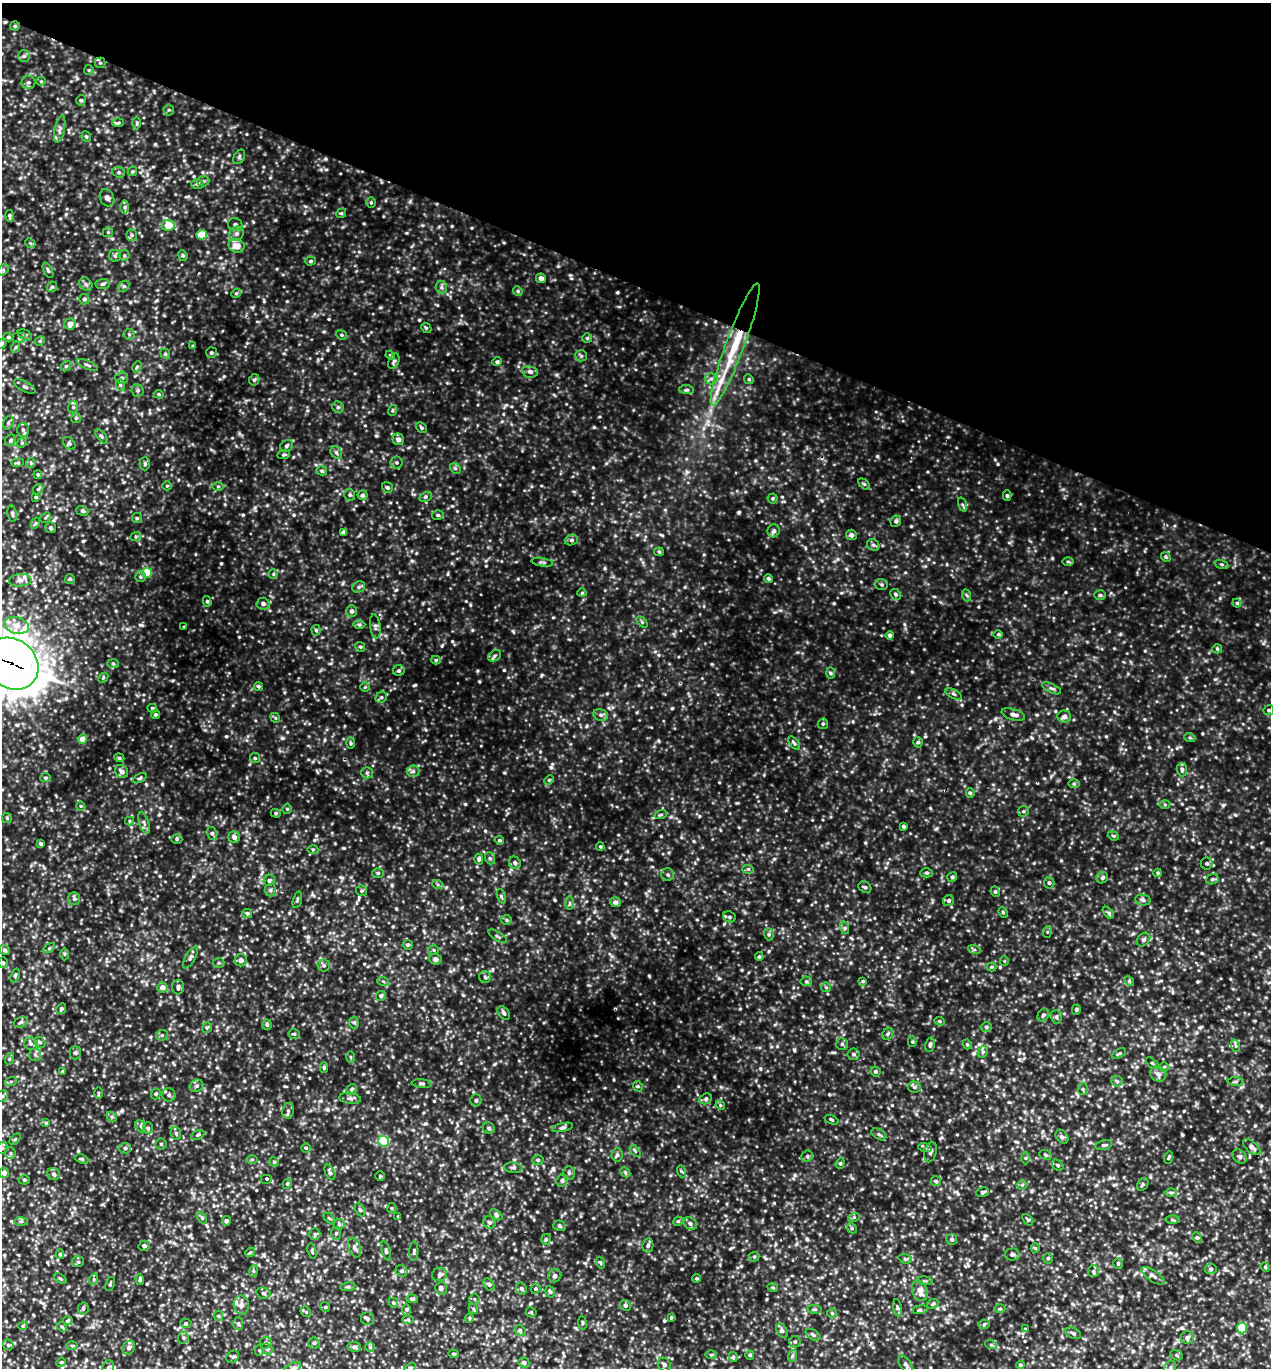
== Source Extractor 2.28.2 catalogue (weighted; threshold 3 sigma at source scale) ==
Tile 2 of 4 x 4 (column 2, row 1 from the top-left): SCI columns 1564-2832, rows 4127-5492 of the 5508 x 5496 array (HDU 1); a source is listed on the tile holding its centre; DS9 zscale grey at full resolution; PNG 1273 x 1370 px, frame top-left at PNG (2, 3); each listed source drawn as its Kron ellipse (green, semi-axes under 4 px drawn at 4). Shown black and unused: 21% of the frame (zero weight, under 3 of 5 exposures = <1% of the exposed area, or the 3 px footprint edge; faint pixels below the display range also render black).
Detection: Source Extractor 2.28.2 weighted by HDU 2 'WHT'; one run over the whole footprint, this tile lists its part. Background 0.201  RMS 0.047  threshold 0.212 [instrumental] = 3 sigma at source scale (4.5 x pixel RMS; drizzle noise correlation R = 1.50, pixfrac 1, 0.05/0.05 arcsec/px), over >= 5 px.
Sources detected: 724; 5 inside a brighter listed object's ellipse — not listed separately; of the other 719, all 500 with FLUX_AUTO >= 5.67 (the completeness limit of this list) listed and drawn (219 fainter detections not listed), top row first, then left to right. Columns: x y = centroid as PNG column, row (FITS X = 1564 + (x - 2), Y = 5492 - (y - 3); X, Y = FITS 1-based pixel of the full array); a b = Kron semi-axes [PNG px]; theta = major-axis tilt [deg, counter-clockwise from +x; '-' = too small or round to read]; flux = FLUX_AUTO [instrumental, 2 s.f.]
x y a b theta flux
15 26 5 5 - 6
24 56 6 6 - 9.9
100 63 5 5 - 6.9
89 70 5 5 - 5.9
41 81 5 4 - 6
28 82 7 6 - 11
81 100 5 4 - 7
169 110 5 5 - 7.7
118 123 6 4 2 7.6
137 123 6 4 -89 6.6
60 129 13 5 77 19
86 137 5 4 - 7.2
239 157 8 5 61 9
132 171 5 4 - 6.1
119 172 6 5 - 9.9
203 181 6 5 - 9.7
198 184 6 5 - 11
107 198 9 7 -63 17
371 203 5 4 - 6.3
125 207 6 4 90 11
341 213 5 4 - 6.4
9 216 5 4 - 8
235 224 7 6 - 18
168 225 6 5 - 73
108 232 5 5 - 6.5
236 234 7 6 - 19
132 235 6 5 - 9.6
202 235 5 5 - 120
30 243 6 4 -44 6.3
237 246 8 6 -15 53
124 255 5 5 - 7.8
183 255 5 4 - 6.5
115 256 6 5 - 9.1
311 261 5 4 - 7.6
3 270 6 5 - 7.5
48 270 8 3 -64 7.1
541 278 5 4 - 21
86 284 7 6 - 11
102 284 7 5 4 9.3
124 286 6 4 43 8.5
52 287 5 5 - 7.6
441 287 6 5 - 11
518 291 5 4 - 6.4
236 293 5 4 - 6.2
84 299 5 5 - 10
70 324 5 5 - 32
426 328 5 4 - 6.2
129 334 6 5 - 7.9
25 335 8 5 -28 8.8
341 335 6 4 -21 7.5
8 337 5 4 - 7.2
19 338 6 5 - 8.7
587 338 5 5 - 6.4
40 341 5 4 - 6
2 343 5 4 - 6.3
735 345 65 9 70 270
193 346 4 4 - 5.9
16 347 6 3 70 5.9
211 353 5 5 - 8.6
165 354 5 4 - 6.6
390 355 5 4 - 5.7
581 356 6 5 - 8.2
394 361 8 5 68 10
497 362 4 4 - 9.1
87 365 11 3 -24 9
66 366 6 4 42 7
137 367 6 4 64 7
530 372 8 5 -10 14
122 378 6 5 - 11
711 379 6 5 - 11
749 379 5 4 - 6.5
254 380 6 5 - 8.1
120 385 6 4 -71 6.6
25 387 12 5 -29 12
138 390 6 6 - 9.5
687 390 7 4 -3 8.6
159 394 5 4 - 5.8
73 407 6 5 - 9.1
338 407 6 5 - 9.6
393 410 5 3 - 6.1
76 418 5 5 - 8.3
8 423 7 5 71 8.4
421 428 6 5 - 7.6
23 430 7 6 - 12
101 436 8 4 -51 8.9
398 439 6 5 - 20
11 440 6 5 - 8.5
22 443 5 4 - 6.4
69 444 7 5 -48 8.8
286 446 7 5 36 9.4
336 452 7 5 -54 9.8
283 455 6 4 8 6.7
18 463 6 3 6 6.3
31 463 5 5 - 6
396 463 6 6 - 8.6
145 464 7 5 90 7.9
455 468 6 4 -44 7.7
322 471 5 4 - 8
38 474 4 3 - 6.2
864 484 7 4 -44 6.7
167 486 5 4 - 6.1
218 486 6 4 0 7.2
387 487 6 5 - 8.6
38 489 6 4 43 7.4
350 495 6 5 - 8.3
363 495 5 5 - 9.7
1007 496 5 4 - 7.7
36 497 3 3 - 5.8
425 497 6 4 28 8.4
773 498 5 5 - 6.3
962 504 7 4 -70 9
82 511 6 4 -19 7.1
12 514 8 4 -80 8.9
438 515 6 4 -4 9.6
46 517 6 3 45 5.8
137 518 5 5 - 6.9
896 521 6 5 - 10
35 523 6 4 60 6.4
50 528 5 5 - 8.4
774 531 6 6 - 12
343 532 4 4 - 16
851 535 5 5 - 15
136 536 5 3 - 6.4
571 540 6 5 - 11
873 545 6 5 - 10
659 552 5 4 - 6.6
1166 557 5 4 - 6.1
542 562 11 3 -9 8.1
1068 562 6 4 -1 5.9
1222 564 7 3 -19 6.2
147 573 5 5 - 110
273 574 5 4 - 6
141 577 5 5 - 10
768 578 4 4 - 8.2
70 579 5 5 - 5.8
20 580 11 6 5 19
881 585 6 5 - 8.8
359 587 7 5 24 10
582 593 4 4 - 5.8
895 594 6 5 - 8.5
966 595 6 4 -69 6.5
1100 595 6 5 - 7.6
207 601 5 4 - 7
1237 603 4 4 - 6.2
263 604 6 6 - 14
352 611 6 5 - 14
642 622 6 4 -46 6.7
16 625 12 8 -13 41
359 625 6 4 -2 6.8
375 626 12 5 -82 13
184 627 3 3 - 6.3
316 630 5 4 - 7.2
998 634 5 3 - 6.9
890 635 4 4 - 15
360 647 5 4 - 6.4
1217 649 5 4 - 5.8
495 656 7 5 34 9.1
436 660 4 4 - 5.7
12 664 28 24 -40 8700
113 664 6 4 -2 6.3
399 671 5 5 - 9.7
830 673 6 4 -88 6.8
103 678 6 4 47 6.1
258 686 4 4 - 6.6
365 687 5 5 - 5.8
1051 688 10 4 -26 11
954 694 8 4 -27 9.1
381 697 6 5 - 9.6
152 708 5 4 - 6.8
1269 710 5 5 - 7.7
1013 714 12 5 -16 19
155 715 4 4 - 7
601 715 7 6 - 14
1064 716 7 6 - 16
275 718 5 4 - 6.2
823 724 5 5 - 7.4
1190 738 5 3 - 5.8
82 739 5 4 - 39
918 742 5 4 - 8.7
351 743 6 4 -90 6.1
794 743 8 4 -53 9.2
119 758 5 4 - 6.6
255 758 5 5 - 7.3
1182 769 7 5 -87 10
413 771 6 6 - 12
122 772 7 6 - 21
367 773 6 5 - 9.3
46 778 5 4 - 7.7
140 778 7 4 28 7.5
549 780 5 4 - 5.8
1074 784 6 4 0 6.2
970 793 4 4 - 6.8
1165 805 5 3 - 6.2
81 806 5 4 - 5.9
287 809 4 4 - 6.1
1023 811 6 5 - 7
276 813 5 4 - 5.8
661 814 6 4 20 5.9
7 818 5 5 - 6
129 821 4 4 - 5.9
144 823 11 4 -70 14
903 826 3 3 - 9.3
212 833 6 5 - 10
1113 836 6 4 -21 6.3
234 837 6 5 - 20
177 839 5 5 - 8.8
499 840 5 4 - 7.3
41 844 4 3 - 8.7
600 847 4 3 - 5.9
313 849 5 3 - 5.7
490 858 6 5 - 8.7
479 859 5 4 - 13
515 863 6 5 - 12
1207 863 6 6 - 11
748 869 6 3 -17 6.8
378 873 5 5 - 8.5
926 873 6 4 1 7.4
1158 873 4 3 - 5.8
668 875 6 6 - 9.4
952 877 5 4 - 9.4
1102 878 6 5 - 9
1212 879 6 5 - 9.8
269 880 6 5 - 11
1049 883 6 5 - 10
438 885 6 4 -19 6.3
865 887 7 5 -32 9.3
270 890 6 5 - 10
361 891 5 5 - 8.9
995 892 5 4 - 7.3
501 896 7 3 -71 7.4
74 899 6 5 - 9.6
297 900 9 3 75 7.6
1143 900 8 5 -11 11
949 901 6 5 - 12
615 902 5 5 - 19
570 903 6 4 90 7.4
1003 912 5 4 - 6.2
247 913 5 4 - 10
1108 913 7 4 -48 8.1
729 917 6 5 - 11
507 920 5 5 - 7.7
845 928 6 4 -73 7.5
1047 932 6 4 72 5.7
769 934 6 5 - 8.8
498 936 10 3 -33 8.4
1144 940 7 6 - 11
408 945 5 4 - 8
49 948 6 4 35 6.6
974 949 6 4 -19 7.7
5 950 5 5 - 9.8
434 950 5 4 - 6.3
64 954 6 4 -89 6.1
190 957 12 5 60 14
759 957 4 4 - 6
435 959 6 5 - 16
241 960 6 6 - 20
1004 961 5 4 - 6
3 963 5 4 - 7.1
218 963 6 5 - 7.6
324 965 6 6 - 11
992 967 5 4 - 6.1
15 975 7 4 72 8.2
485 977 6 5 - 9.4
383 981 6 3 -19 6.1
806 981 6 5 - 9
863 981 4 4 - 6.5
1129 981 5 4 - 6.2
162 987 5 5 - 28
178 987 7 6 - 17
826 987 5 4 - 6.3
381 996 5 5 - 12
61 1009 5 4 - 8.6
1076 1010 5 4 - 6.9
504 1013 7 5 -51 11
1043 1015 7 5 60 11
1056 1017 7 5 -87 10
940 1021 5 4 - 6.2
21 1022 7 5 19 9.8
354 1022 6 5 - 7.8
267 1025 5 5 - 9.4
986 1027 5 5 - 8.1
207 1028 5 5 - 7.3
294 1034 6 4 2 7.3
888 1034 6 5 - 8.3
162 1035 6 5 - 7.8
40 1042 6 4 -40 6.9
912 1042 5 4 - 6.6
30 1044 6 6 - 11
842 1044 6 6 - 8.9
967 1044 5 4 - 5.9
930 1045 7 4 79 9.7
1236 1046 6 4 -70 7.9
983 1052 6 4 61 8.2
75 1053 7 5 89 9.7
1119 1053 8 3 27 6.9
854 1054 6 6 - 10
35 1055 6 5 - 9.9
350 1057 6 4 -88 6.2
9 1059 6 4 71 6.2
1152 1063 8 3 -40 5.8
1164 1067 4 4 - 6
324 1068 5 4 - 7
63 1071 4 3 - 5.7
875 1071 5 4 - 9.6
1158 1074 8 7 - 21
11 1081 6 4 19 5.9
1117 1081 5 5 - 7.7
1235 1082 8 4 1 7.8
422 1084 10 4 -6 9.8
196 1086 7 5 31 11
638 1086 5 4 - 6.2
914 1087 6 5 - 11
351 1089 6 4 52 7.5
1083 1089 5 5 - 7.8
98 1093 6 4 89 6
156 1094 6 4 69 6.5
169 1095 7 6 - 14
2 1096 7 5 43 11
350 1098 11 5 -7 13
706 1099 6 5 - 9.9
476 1100 6 5 - 9.7
720 1105 5 4 - 5.7
288 1111 8 6 83 12
112 1117 6 4 -44 6.3
831 1120 7 4 -20 7.1
46 1123 4 4 - 6.3
141 1126 6 4 -62 9.8
563 1127 11 4 12 10
148 1128 6 5 - 8.3
489 1128 6 5 - 10
176 1133 6 5 - 7.7
879 1134 8 5 -32 11
198 1135 7 4 26 6.8
1062 1137 7 5 -49 14
15 1139 6 4 46 6.3
384 1141 5 5 - 390
161 1144 5 5 - 6.7
1104 1145 8 5 13 9.5
1252 1147 10 5 -40 18
2 1148 6 5 - 8.3
125 1148 6 5 - 12
306 1148 5 5 - 5.8
925 1148 7 4 -17 9.1
635 1151 7 3 -53 6.1
930 1152 10 6 76 13
10 1153 6 5 - 9.3
617 1155 6 5 - 10
1045 1155 6 4 -22 6.9
807 1156 6 5 - 9.1
1240 1157 8 6 -44 13
1025 1158 6 4 90 6.7
1168 1158 6 4 72 6.3
82 1159 7 4 -24 6.7
252 1159 6 4 1 5.9
538 1160 6 5 - 8.6
274 1162 5 4 - 6.8
840 1163 5 4 - 6.7
1058 1165 6 4 -41 8.6
513 1168 9 5 -5 11
681 1171 6 4 -70 6.2
330 1172 8 4 -64 11
625 1172 6 4 -47 6.8
4 1173 5 5 - 23
569 1173 7 5 -88 9.9
54 1174 6 6 - 12
380 1176 5 5 - 5.8
267 1179 6 5 - 7.4
24 1180 5 4 - 7.4
562 1181 6 5 - 11
936 1181 5 5 - 8.2
287 1184 5 4 - 7.2
1143 1184 7 5 56 7.9
1022 1185 5 5 - 6.9
983 1192 7 4 16 9.1
1171 1193 6 4 0 7.4
392 1208 5 4 - 6.6
360 1210 7 4 -62 9.1
496 1215 7 4 -39 9.6
398 1217 4 3 - 5.9
854 1217 5 3 - 5.7
202 1218 6 4 -57 7.6
329 1218 6 4 -44 6.7
1028 1220 6 4 -50 7.4
1172 1220 7 4 -1 6.4
21 1221 6 4 1 9.3
226 1221 5 4 - 11
678 1221 5 4 - 5.9
489 1222 6 6 - 12
690 1223 7 5 -40 14
339 1224 5 5 - 8.3
559 1226 6 5 - 9.7
852 1228 5 4 - 7
336 1233 6 5 - 8.7
315 1234 6 5 - 8.7
1197 1237 5 4 - 7.2
546 1239 5 4 - 6.3
952 1239 5 5 - 11
648 1245 7 5 80 12
144 1246 6 5 - 8.2
354 1247 10 6 -70 17
1035 1248 4 4 - 5.8
312 1251 8 3 -74 6.2
386 1251 10 3 -71 8.9
414 1251 10 4 88 9.1
250 1252 5 4 - 6.4
60 1254 5 4 - 7.5
1012 1254 7 6 - 13
754 1257 5 5 - 6.6
1048 1258 5 4 - 7.8
905 1259 7 4 -16 7.1
78 1262 6 5 - 8.1
600 1263 6 4 -69 6
1118 1263 5 4 - 6.8
1265 1267 5 4 - 6.1
1211 1269 5 5 - 12
253 1271 6 4 72 6
402 1271 6 5 - 11
1093 1271 6 5 - 9.6
440 1274 7 6 - 12
555 1276 7 6 - 11
1153 1276 13 5 -34 18
697 1278 4 4 - 6.6
60 1279 7 4 -33 7
94 1279 6 3 72 6.8
140 1280 5 3 - 8.5
924 1281 8 3 -4 6
110 1284 7 3 71 6.8
489 1284 7 5 -62 10
348 1287 8 4 8 7.6
441 1288 6 6 - 15
773 1288 5 3 - 5.8
521 1289 6 5 - 11
536 1289 5 4 - 7.2
920 1291 11 7 -69 37
550 1292 6 4 -70 7.5
263 1293 7 5 -14 9.7
412 1299 6 4 -1 8.5
474 1299 5 5 - 7
393 1303 5 4 - 7
933 1304 6 4 26 7.6
241 1305 9 7 -80 20
625 1305 5 5 - 9.1
325 1307 5 5 - 5.9
83 1308 6 5 - 11
897 1308 9 4 -81 8.5
473 1309 5 4 - 7
815 1309 7 3 -8 6.6
1000 1309 5 3 - 6.1
407 1310 6 4 90 9
920 1310 8 3 12 8.3
306 1312 6 4 -46 6.4
531 1312 5 5 - 6.5
832 1313 5 4 - 5.9
218 1316 5 4 - 5.7
671 1317 4 3 - 5.9
469 1318 5 4 - 5.7
368 1319 6 6 - 12
408 1320 6 4 -2 7
68 1321 5 4 - 6.3
186 1323 5 4 - 7.2
582 1323 7 3 -83 5.7
238 1324 6 5 - 8.3
984 1324 5 5 - 7.3
23 1326 5 4 - 6.7
62 1327 5 3 - 5.7
1242 1328 5 5 - 150
1025 1329 4 4 - 6.2
520 1330 6 4 -45 6.9
782 1331 7 5 -61 11
1073 1333 8 5 -25 10
813 1335 8 5 -32 8.7
1187 1337 6 6 - 15
183 1338 6 5 - 9.9
795 1342 6 5 - 9
266 1343 6 6 - 10
314 1343 5 5 - 8.4
8 1345 6 5 - 7.7
991 1345 6 4 -19 6.3
72 1346 5 3 - 5.7
354 1347 6 5 - 13
370 1347 5 5 - 7.3
129 1348 7 6 - 17
267 1349 6 5 - 9.2
259 1350 5 4 - 7.1
453 1354 5 4 - 6.1
711 1355 6 4 1 6
750 1355 4 4 - 8
1177 1355 6 5 - 8.4
792 1356 6 4 71 7.2
233 1357 7 5 45 9.5
733 1357 5 4 - 6.3
61 1362 5 4 - 6
524 1362 5 5 - 14
664 1365 7 6 - 13
906 1365 10 5 -58 12
1020 1365 4 4 - 7.4
1170 1367 6 5 - 11
108 1368 8 5 76 11
292 1368 10 5 30 13
410 1368 6 4 29 6.2
Overlapping masked pixels (flux is a lower limit): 2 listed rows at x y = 15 26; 12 664
Isophote crosses this tile's border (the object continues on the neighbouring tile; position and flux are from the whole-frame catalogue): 8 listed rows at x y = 2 343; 12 664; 2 1096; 2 1148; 664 1365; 108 1368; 292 1368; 410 1368
Unlisted compact peaks at least as high as the median listed source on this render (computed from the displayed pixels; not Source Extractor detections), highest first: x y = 83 541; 282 738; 1223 805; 376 436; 807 1239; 479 681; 795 1175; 551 767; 141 625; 452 506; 341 877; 774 859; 995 719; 463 995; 524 1120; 865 843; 1197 931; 308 937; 392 885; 477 671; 979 1044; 1235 815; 585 1263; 1220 598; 327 700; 553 1169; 904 624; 494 1064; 518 579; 111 523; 470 605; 974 1053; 557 375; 682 1269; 694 841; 593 1218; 320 440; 1120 634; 122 1110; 1211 1139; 264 301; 1215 679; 453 498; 338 891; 506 405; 1009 543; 101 515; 312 913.